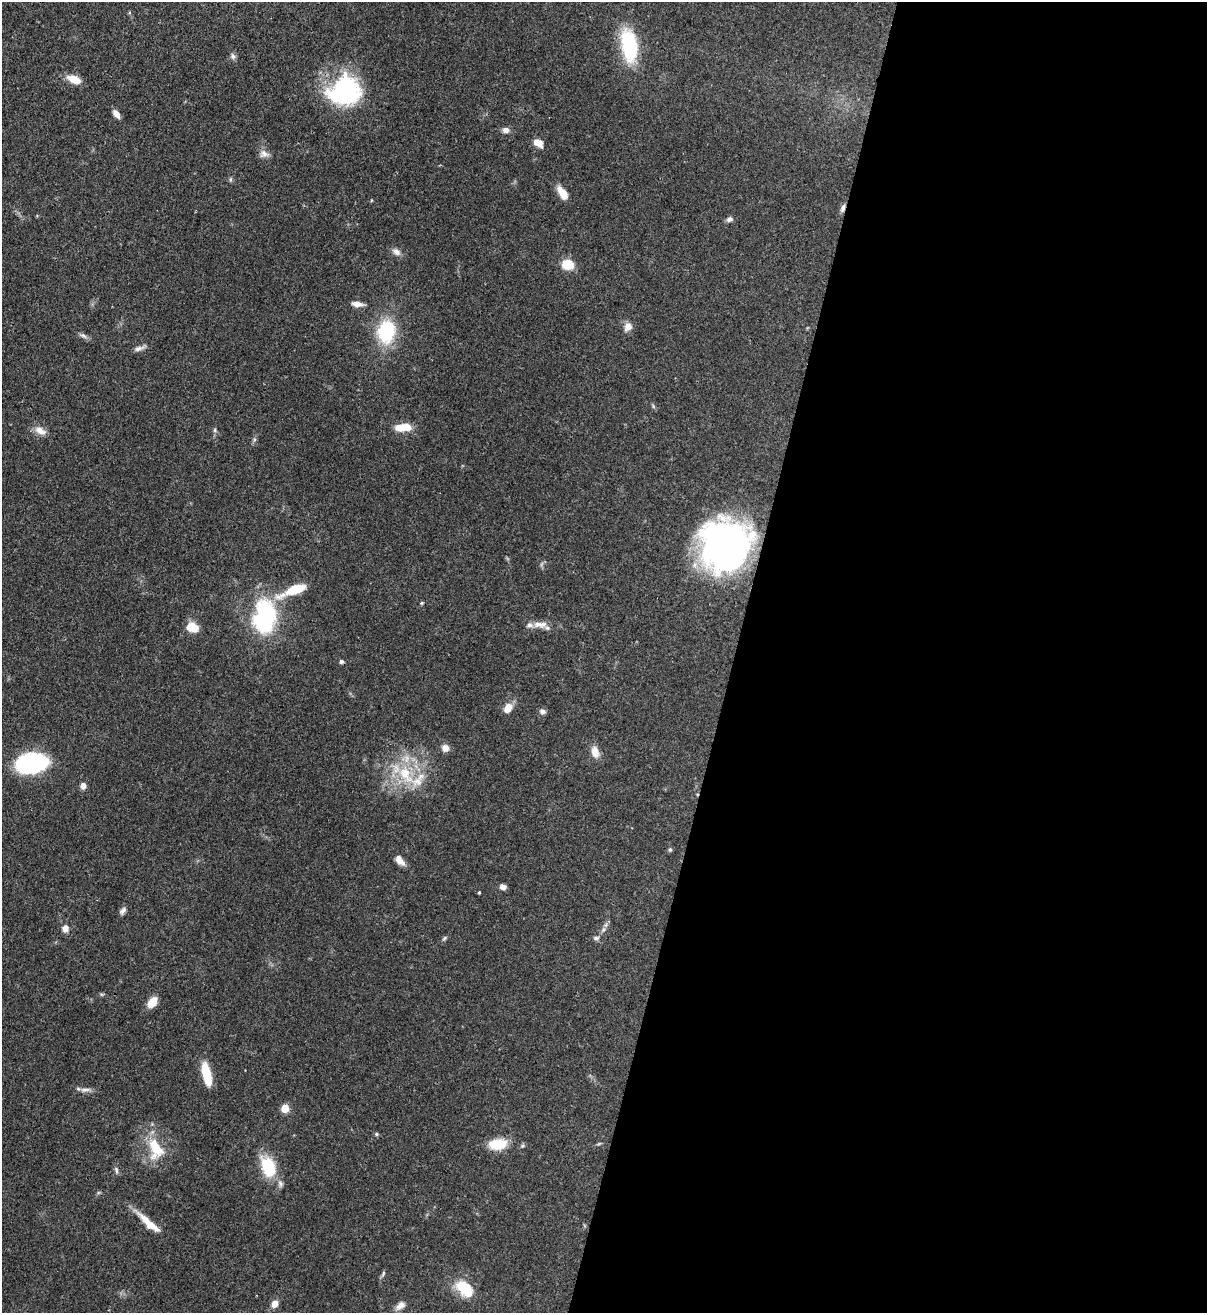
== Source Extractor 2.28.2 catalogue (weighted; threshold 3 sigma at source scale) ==
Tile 12 of 4 x 4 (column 4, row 3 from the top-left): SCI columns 3834-5038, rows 1341-2651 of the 5382 x 5303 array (HDU 1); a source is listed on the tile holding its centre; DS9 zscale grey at full resolution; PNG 1209 x 1315 px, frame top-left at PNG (2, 2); no overlay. Shown black and unused: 39% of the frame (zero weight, under 3 of 4 exposures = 7% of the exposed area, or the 3 px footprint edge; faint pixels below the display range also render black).
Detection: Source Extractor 2.28.2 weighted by HDU 2 'WHT'; one run over the whole footprint, this tile lists its part. Background 0.0772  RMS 0.0038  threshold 0.0173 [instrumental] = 3 sigma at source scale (4.5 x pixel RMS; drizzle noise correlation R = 1.50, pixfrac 1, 0.05/0.05 arcsec/px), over >= 5 px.
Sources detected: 67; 5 inside a brighter listed object's ellipse — not listed separately; the other 62 listed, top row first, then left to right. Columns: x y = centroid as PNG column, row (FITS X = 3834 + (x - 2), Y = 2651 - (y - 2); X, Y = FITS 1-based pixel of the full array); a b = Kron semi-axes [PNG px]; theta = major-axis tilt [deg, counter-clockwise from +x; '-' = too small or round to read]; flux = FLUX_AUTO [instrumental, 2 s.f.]
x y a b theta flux
629 45 41 18 -81 26
233 56 9 6 -80 1.1
74 79 14 8 -21 5.8
345 91 34 30 30 53
116 114 10 6 -53 2.4
506 130 9 7 -8 1.8
538 143 12 8 -35 3.6
264 154 13 10 -10 2.3
230 179 6 4 -90 0.6
562 193 16 8 -57 4.6
371 200 5 3 - 0.31
843 208 11 5 72 1.4
729 219 9 6 30 1.3
396 252 12 7 -34 2.1
568 265 10 9 - 9.5
357 304 14 6 -8 2.6
628 327 10 8 60 3
386 331 17 13 84 31
83 336 11 5 -33 1.2
139 348 15 6 14 1.8
653 406 6 4 -72 0.57
403 427 18 8 3 7.6
40 430 17 9 -27 3.4
215 430 6 5 - 0.69
725 546 39 37 68 190
296 589 26 10 19 10
422 603 5 4 - 0.5
264 616 40 25 86 41
538 624 14 8 -5 3.2
192 627 10 8 -14 9
341 662 5 4 - 0.89
508 708 11 8 57 4.3
542 711 8 7 - 1.4
445 748 9 8 - 2.6
595 752 12 8 -74 4.5
31 763 24 14 7 66
405 774 35 17 -54 17
83 786 7 6 - 2
670 849 6 5 - 0.62
399 860 12 6 -52 3.6
503 887 7 5 -22 2
479 892 3 3 - 0.41
123 911 11 6 50 1.4
65 928 9 8 - 2.3
603 930 9 5 64 1.2
445 938 7 4 37 0.66
596 938 8 6 -6 1.1
152 1002 12 7 50 5.9
206 1074 24 8 -78 11
85 1090 17 5 4 1.8
285 1108 5 5 - 12
376 1134 6 5 - 0.58
498 1144 16 10 6 12
599 1144 6 4 20 0.5
156 1148 33 19 -71 13
268 1167 22 14 -69 17
116 1170 10 4 -73 0.91
149 1223 34 8 -42 7.3
383 1274 10 4 65 0.79
465 1289 21 13 -43 13
275 1304 8 7 - 3
400 1305 12 8 38 2.6
Overlapping masked pixels (flux is a lower limit): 2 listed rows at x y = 843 208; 725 546